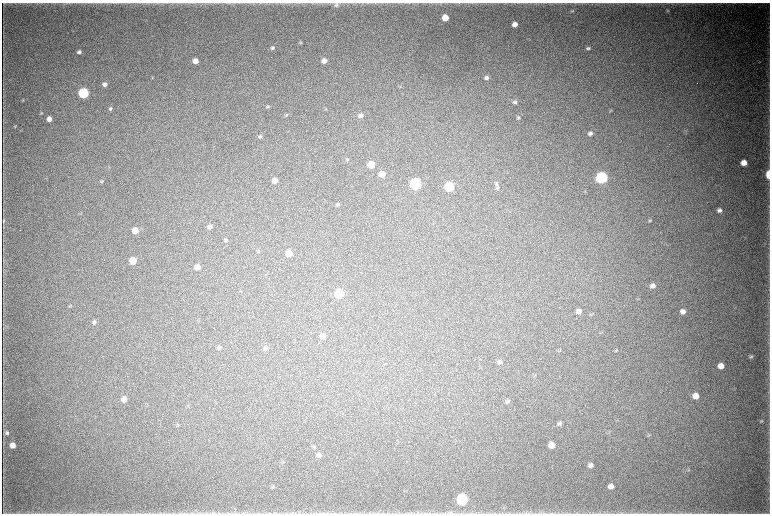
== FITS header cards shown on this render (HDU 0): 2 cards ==
NAXIS1  =                 1536 / length of data axis 1
NAXIS2  =                 1023 / length of data axis 2

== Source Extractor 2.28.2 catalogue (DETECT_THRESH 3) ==
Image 1536 x 1023 px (HDU 0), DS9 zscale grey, zoomed out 1/2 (1 PNG px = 2 x 2 image px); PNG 772 x 516 px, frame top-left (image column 1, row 1022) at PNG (2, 3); no overlay
Background 4930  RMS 40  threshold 121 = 3 sigma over >= 5 px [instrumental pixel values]
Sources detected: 90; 2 cannot appear on this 1/2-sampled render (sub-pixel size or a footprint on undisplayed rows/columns) and are not listed; the other 88 listed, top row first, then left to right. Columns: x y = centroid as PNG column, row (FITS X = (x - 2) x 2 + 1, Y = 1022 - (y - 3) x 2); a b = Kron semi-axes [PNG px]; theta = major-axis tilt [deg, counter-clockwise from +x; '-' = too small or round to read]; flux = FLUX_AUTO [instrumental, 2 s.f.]
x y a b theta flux
336 5 6 6 - 2.2e+04
572 11 5 3 - 8.1e+03
668 11 4 4 - 9.1e+03
445 18 5 4 - 1.5e+05
515 24 5 4 - 6.0e+04
300 42 4 4 - 8.3e+03
272 48 5 4 - 1.9e+04
588 48 5 4 - 1.8e+04
79 52 4 4 - 2.1e+04
195 61 5 4 - 7.2e+04
324 61 5 4 - 5.3e+04
152 77 4 3 - 6.2e+03
486 78 5 4 - 2.4e+04
105 84 4 4 - 3.6e+04
83 93 5 5 - 1.0e+06
23 100 3 3 - 7.4e+03
515 102 6 5 - 2.1e+04
268 107 5 4 - 1.0e+04
110 109 5 4 - 1.6e+04
325 109 4 3 - 6.5e+03
611 110 5 2 - 6.2e+03
41 113 4 3 - 7.8e+03
286 115 5 4 - 1.0e+04
360 116 5 4 - 3.4e+04
518 118 5 4 - 1.3e+04
49 119 5 4 - 5.2e+04
15 126 4 3 - 6.4e+03
590 133 6 5 - 2.5e+04
260 136 5 5 - 1.3e+04
347 159 4 4 - 7.1e+03
744 163 5 4 - 9.2e+04
371 165 5 5 - 1.5e+05
382 174 5 4 - 9.7e+04
769 174 6 3 -90 2.6e+05
601 178 6 5 - 1.8e+06
275 180 5 5 - 5.5e+04
102 181 5 4 - 9.7e+03
415 184 6 5 - 1.4e+06
496 184 6 5 - 1.8e+04
449 187 5 5 - 6.3e+05
497 188 5 4 - 1.4e+04
337 204 5 4 - 1.2e+04
719 210 5 5 - 2.7e+04
650 220 5 4 - 1.1e+04
3 221 6 3 88 9.2e+03
209 227 5 5 - 3.3e+04
135 230 5 5 - 1.2e+05
542 239 2 1 - 2.1e+03
226 240 5 4 - 1.3e+04
258 251 5 4 - 9.3e+03
289 253 5 5 - 1.1e+05
133 261 5 5 - 1.6e+05
197 267 5 5 - 7.5e+04
653 286 6 6 - 4.0e+04
339 294 5 5 - 4.4e+05
70 306 5 4 - 9.1e+03
579 311 5 5 - 3.6e+04
683 311 5 5 - 4.8e+04
94 322 5 4 - 2.0e+04
323 336 5 5 - 5.2e+04
219 347 5 5 - 1.9e+04
265 348 6 5 - 2.8e+04
616 351 5 3 - 8.9e+03
751 357 5 4 - 1.4e+04
499 362 5 4 - 2.1e+04
385 364 3 2 - 4.9e+03
721 366 5 5 - 7.1e+04
696 396 6 6 - 8.9e+04
124 399 5 5 - 6.3e+04
507 401 5 4 - 1.7e+04
761 421 5 4 - 9.8e+03
559 423 6 5 - 1.8e+04
178 425 5 3 - 7.3e+03
7 433 6 5 - 2.2e+04
13 445 5 5 - 6.6e+04
552 445 5 5 - 8.8e+04
314 447 5 4 - 1.1e+04
319 455 5 5 - 4.2e+04
283 462 3 2 - 4.7e+03
590 465 5 5 - 3.4e+04
611 486 5 5 - 4.5e+04
273 487 5 4 - 1.0e+04
462 499 6 6 - 1.4e+06
286 513 4 2 - 4.2e+03
327 513 5 2 - 7.2e+03
450 513 10 4 5 2.1e+04
527 513 8 3 -10 1.5e+04
540 513 7 1 -4 9.6e+03
At the frame edge (FLAGS 8, measured only in part): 5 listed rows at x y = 769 174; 286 513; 450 513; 527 513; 540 513
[2 sub-pixel or undisplayed-footprint detections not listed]